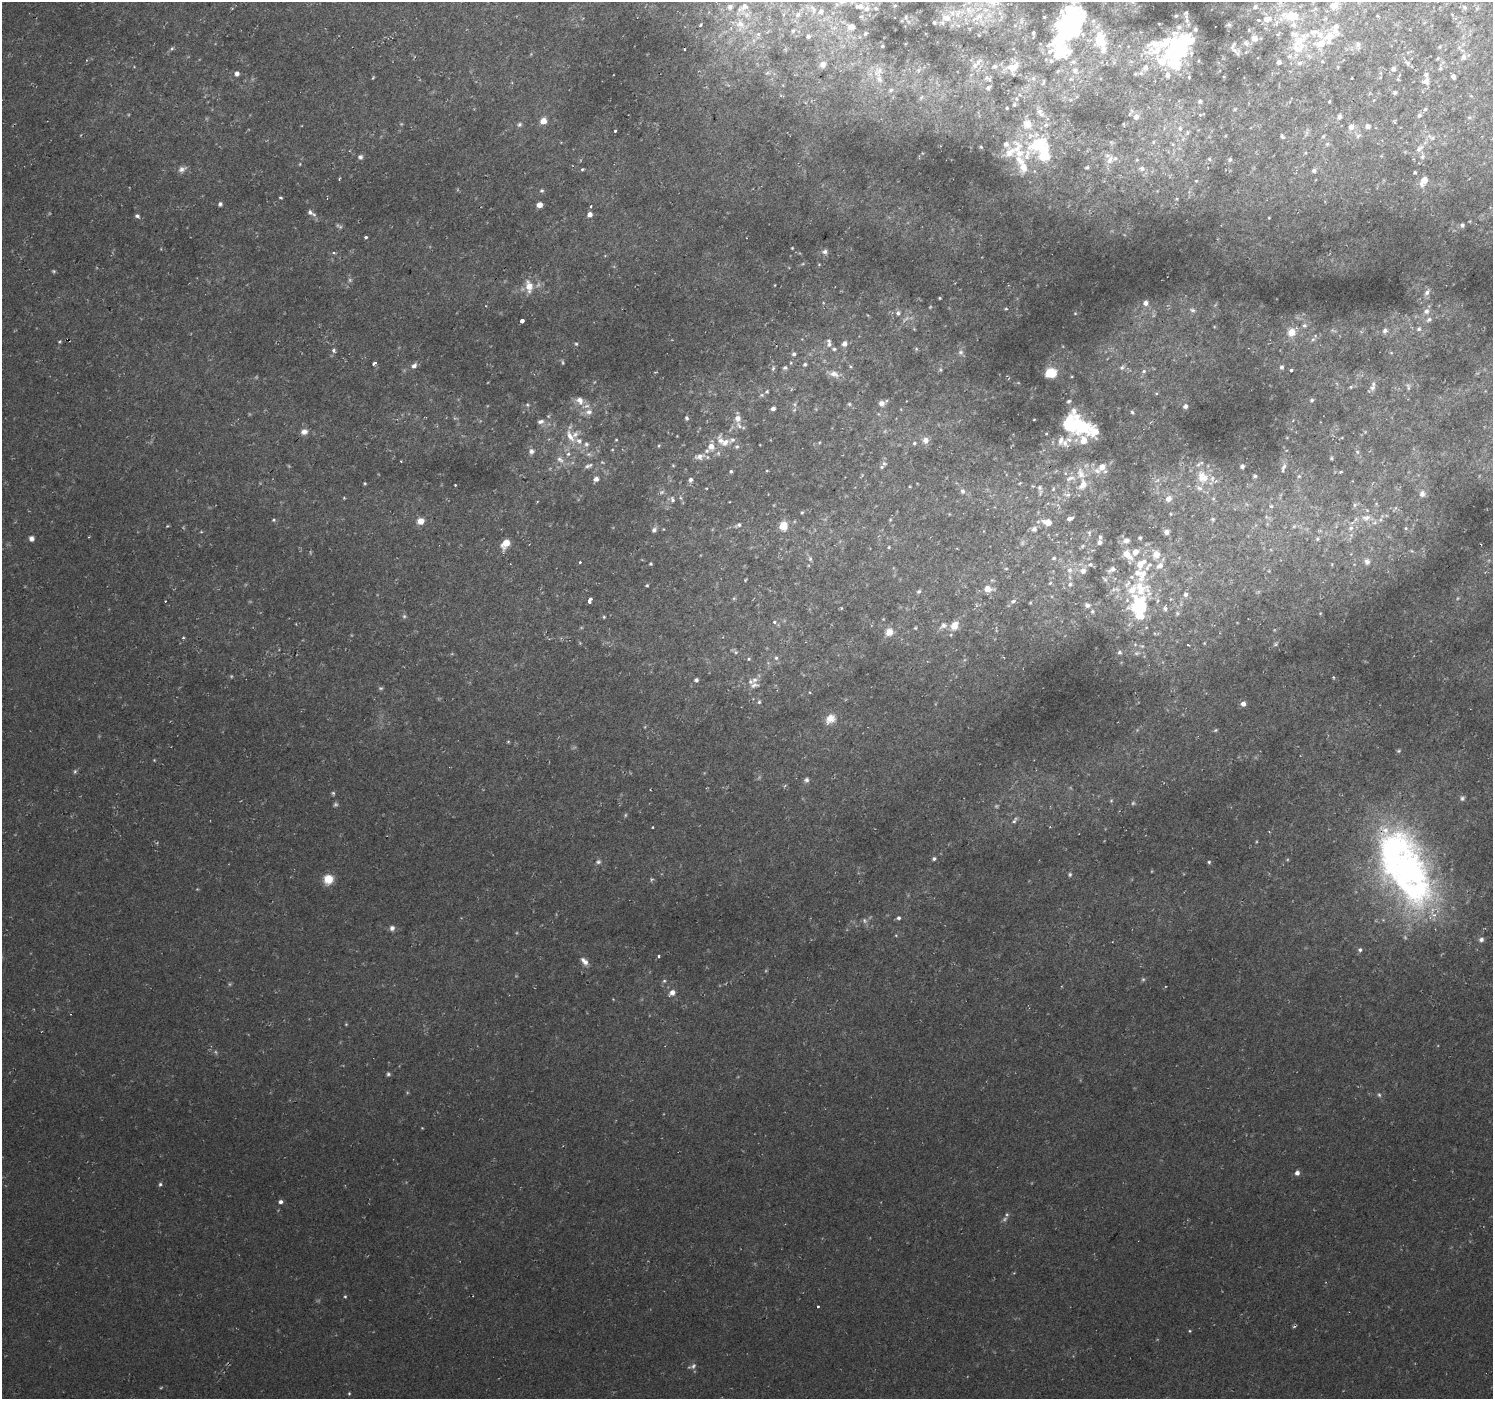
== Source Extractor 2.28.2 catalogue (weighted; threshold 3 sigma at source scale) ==
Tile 10 of 4 x 4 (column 2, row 3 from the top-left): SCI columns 1495-2985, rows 1576-2972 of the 5971 x 6010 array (HDU 1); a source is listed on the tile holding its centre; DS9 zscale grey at full resolution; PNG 1495 x 1401 px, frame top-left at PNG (2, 2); no overlay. Shown black and unused: <1% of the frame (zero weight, under 2 of 3 exposures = <1% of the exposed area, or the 3 px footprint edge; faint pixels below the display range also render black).
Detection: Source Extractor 2.28.2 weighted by HDU 2 'WHT'; one run over the whole footprint, this tile lists its part. Background 0.021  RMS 0.0065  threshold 0.0291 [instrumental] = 3 sigma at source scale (4.5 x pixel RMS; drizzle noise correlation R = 1.50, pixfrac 1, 0.0396/0.0396 arcsec/px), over >= 5 px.
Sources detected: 484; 29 too faint to see at this stretch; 7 inside a brighter object's white glare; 2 cosmic-ray / hot-pixel residue — not listed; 70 inside a brighter listed object's ellipse — not listed separately; the other 376 listed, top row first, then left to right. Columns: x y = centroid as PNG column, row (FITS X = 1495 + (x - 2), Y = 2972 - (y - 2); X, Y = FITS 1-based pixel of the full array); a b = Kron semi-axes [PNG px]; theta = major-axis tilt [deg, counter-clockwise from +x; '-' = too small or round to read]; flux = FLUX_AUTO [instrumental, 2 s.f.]
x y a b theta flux
1280 2 14 7 83 3.8
745 6 14 10 39 6.3
860 6 12 7 -9 5
895 6 5 4 - 0.88
730 7 8 7 - 2.4
1255 7 9 7 29 2.5
1464 7 7 6 - 1.5
876 8 6 5 - 1.5
813 9 15 7 -63 4.7
959 13 22 9 33 12
1186 14 13 6 -84 2.4
798 15 9 8 - 3.2
979 16 23 17 -80 20
1176 16 5 3 - 0.88
1290 16 25 13 -5 23
1377 16 4 3 - 0.56
906 17 6 4 -73 1.1
1044 17 3 2 - 0.7
1267 19 12 8 11 7.3
934 23 4 3 - 1.2
740 24 14 11 -29 8
701 25 3 3 - 1.2
1229 25 7 5 -8 1.4
851 27 9 7 9 4.4
1068 27 28 18 73 160
1179 27 9 8 - 2.8
1336 28 24 13 -87 12
1195 29 6 6 - 1.5
1249 30 5 5 - 0.93
793 31 5 5 - 1.2
865 33 5 5 - 1.2
1033 33 4 3 - 1.2
758 34 6 6 - 1.6
808 36 4 4 - 2.1
1254 38 7 7 - 5.8
1100 40 14 10 -88 25
1299 41 19 13 26 15
1246 43 10 9 - 3.9
1321 43 13 9 28 13
1358 45 11 7 -86 3
882 46 3 3 - 0.67
1439 47 5 4 - 0.79
172 48 5 4 - 0.99
1179 49 20 15 -47 65
1157 50 36 14 18 23
1234 50 18 7 -5 4.9
1290 56 9 6 14 3.1
1464 57 8 7 - 2.6
1438 58 5 4 - 0.91
1051 61 8 7 - 2.2
978 62 15 7 38 4.3
1073 62 9 6 -8 2.1
1279 62 6 6 - 3
1299 63 10 7 15 3.4
1408 63 8 6 -57 2
823 64 7 6 - 3.8
995 66 7 6 - 2
1013 67 19 12 25 10
1338 67 5 3 - 0.63
1145 68 11 8 57 5
1440 68 6 5 - 1.4
1393 69 7 6 - 2
1075 70 10 8 -10 3.8
878 71 18 9 32 6.3
237 73 5 5 - 3
767 73 7 5 11 1.3
1135 74 5 4 - 0.96
1168 75 9 8 - 4.5
1453 76 5 4 - 2.4
1189 77 5 5 - 0.88
373 78 5 3 - 0.65
988 78 13 7 -33 2.8
1033 78 8 6 -89 2.2
1070 79 7 5 20 1.3
1426 81 8 7 - 4.2
1043 82 9 4 77 1
988 88 7 5 41 1.6
891 90 7 5 27 1.4
1395 93 5 5 - 1.2
1471 96 4 4 - 0.69
921 97 8 5 62 1.3
1016 99 7 6 - 2
1200 101 6 6 - 1.8
1329 102 4 3 - 0.72
1007 108 3 3 - 0.82
1235 109 6 3 45 0.74
1425 109 6 5 - 1.1
1419 115 7 6 - 1.6
1136 117 6 6 - 4.3
1339 117 7 5 72 2.2
1469 117 6 4 0 0.96
543 121 5 5 - 8.1
519 124 7 6 - 1.5
1124 124 3 2 - 0.48
1368 126 5 5 - 2.7
1351 127 7 6 - 4.6
1180 128 9 7 85 3.1
615 131 3 3 - 2.3
1187 133 8 5 84 1.6
1306 133 9 4 81 1.6
1323 136 5 4 - 0.86
1358 136 8 5 31 1.6
1282 137 7 5 -49 1.2
1431 137 16 7 -26 4.1
1153 142 5 5 - 0.97
1173 144 5 5 - 1
1327 144 6 6 - 1.3
981 147 4 4 - 0.76
1419 148 14 8 44 4.3
1010 152 29 13 57 13
1027 154 47 15 67 24
360 157 7 7 - 1.9
1422 157 7 6 - 2.1
1209 159 6 4 -67 1.1
1230 159 6 5 - 1.4
1110 160 12 8 52 4.3
1137 160 5 3 - 0.66
1087 167 3 3 - 0.88
1142 168 10 7 -7 3
182 169 12 7 26 3.1
582 169 4 4 - 0.82
1314 170 7 6 - 1.8
1415 172 3 3 - 1.1
1424 180 10 6 62 9.3
1196 181 5 4 - 0.88
542 190 5 5 - 1.1
280 197 4 3 - 0.8
1177 199 5 3 - 0.7
220 204 4 4 - 1.8
539 205 5 4 - 5.6
591 206 3 3 - 1.4
310 212 8 7 - 2.4
590 214 6 6 - 3
137 216 5 4 - 1.8
1269 218 3 3 - 0.48
1462 225 6 5 - 1.6
366 237 3 3 - 1.5
792 248 3 2 - 0.55
825 251 7 6 - 2.3
334 253 5 3 - 0.78
54 271 5 4 - 0.85
775 285 4 2 - 0.44
529 286 17 9 -82 8.5
1427 292 11 6 57 3.2
940 298 3 3 - 0.62
1146 303 6 6 - 3.5
1006 309 5 3 - 0.67
1192 310 8 6 -20 1.8
1426 311 9 8 - 3.7
898 313 7 6 - 2.2
1075 313 4 4 - 0.59
1429 320 8 7 - 2.8
522 321 4 4 - 4.7
1304 326 7 7 - 2
1419 329 7 7 - 2.4
1333 330 10 4 -22 1.5
1385 331 8 6 54 2.6
1291 332 10 9 - 8.6
1313 339 7 5 42 1.6
60 342 5 4 - 0.73
829 343 12 6 -83 2.9
576 344 4 4 - 0.75
844 344 6 5 - 3.5
916 349 5 4 - 0.85
334 350 6 5 - 1.4
961 352 8 8 - 2.5
1391 353 6 4 -1 0.73
794 354 5 5 - 1.4
563 362 7 3 -89 0.82
374 363 4 3 - 5.8
791 363 5 4 - 0.86
805 364 5 4 - 1.2
414 366 8 6 41 2.7
850 366 5 4 - 0.8
1122 367 7 6 - 1.9
1282 367 6 5 - 1.7
773 368 6 5 - 1.3
785 368 7 6 - 1.5
940 369 7 5 -90 1.2
1291 370 4 4 - 1.6
1144 371 7 5 16 1.6
1051 373 11 9 13 11
834 374 13 8 -22 5.4
1351 387 6 4 22 0.96
1408 387 11 4 -74 1.5
1372 388 10 8 75 2.9
762 395 7 5 19 1.2
580 400 12 9 -53 4.9
1312 400 5 5 - 1.4
1069 401 4 4 - 1.2
882 403 8 7 - 3.3
795 404 7 4 90 1.4
849 404 5 5 - 1
1185 406 5 5 - 2
773 408 5 4 - 2
589 412 11 8 9 4
1132 412 5 4 - 0.89
687 418 6 5 - 1.3
738 418 7 7 - 4.1
1034 419 3 2 - 0.44
540 421 9 6 13 2.5
1068 425 22 13 74 39
1095 431 14 8 -42 13
304 432 9 7 15 3.7
1046 434 4 3 - 0.56
570 436 20 8 -58 8.6
616 440 3 3 - 0.61
720 440 16 9 -77 5.5
732 440 12 6 31 2.2
926 440 8 8 - 4
1083 440 17 10 -77 11
914 443 5 4 - 1.2
586 444 8 7 - 2.3
659 446 6 4 70 0.74
711 446 7 6 - 5.7
737 447 6 5 - 1.3
612 450 4 4 - 0.58
531 451 6 6 - 2.8
1357 452 6 5 - 1.4
568 454 6 6 - 1.7
589 454 8 6 -19 2
700 456 15 8 16 4.4
1331 458 5 4 - 1.1
560 459 12 8 -33 4.2
401 461 4 2 - 0.53
884 463 8 6 -36 1.5
588 466 12 6 19 2.5
1242 466 5 4 - 2
1101 467 14 7 37 8.9
1283 468 16 6 72 3.2
767 470 4 3 - 0.47
731 471 4 3 - 1
1341 472 6 3 7 0.93
1065 473 6 4 -72 0.96
1081 473 19 11 -77 9.9
1255 476 6 4 0 1.2
1299 476 5 5 - 1.2
1203 477 18 16 -63 16
596 479 6 5 - 3.4
691 480 6 5 - 2.1
1157 480 9 6 29 2.5
365 483 4 3 - 0.71
1020 483 4 3 - 0.6
455 485 2 2 - 0.5
910 487 4 2 - 0.53
1040 488 12 8 -73 3.2
1053 489 6 5 - 1.1
962 491 7 6 - 2
662 492 7 5 22 1.5
1422 494 9 9 - 3.2
1067 495 12 6 -9 3.3
672 499 9 6 -78 2
1168 499 7 6 - 5.4
1213 499 6 5 - 1.3
1376 504 5 5 - 1
1355 505 7 6 - 1.8
1271 506 6 5 - 1.5
802 512 5 4 - 0.8
1171 514 4 4 - 0.73
1070 518 7 4 20 2.4
1366 518 16 10 3 8.6
1213 519 7 7 - 1.6
274 520 5 4 - 0.95
890 520 5 3 - 0.64
420 521 7 6 - 6.4
1047 522 12 7 -15 7.4
738 525 9 6 27 1.8
783 526 9 7 84 11
1294 526 7 5 43 1.5
1351 528 9 8 - 4.2
1406 528 6 5 - 1
663 529 4 3 - 0.45
1034 529 9 7 36 3.4
654 530 7 5 45 2.1
1166 532 7 6 - 2.9
1089 533 8 5 88 1.4
89 537 2 2 - 0.57
31 538 6 6 - 2.6
1140 538 4 4 - 0.98
1317 539 7 6 - 1.6
1126 540 9 7 14 3.6
1100 542 6 5 - 2.4
506 543 10 6 54 9
1082 546 6 5 - 1
889 547 4 4 - 0.7
1135 552 8 7 - 4.7
1127 554 10 7 -47 11
1156 554 12 11 - 7.6
1054 558 6 5 - 1.2
810 559 8 6 -75 1.7
1367 561 9 8 - 3.4
650 564 4 4 - 0.94
1090 564 6 5 - 1.5
1006 569 5 3 - 0.74
1112 569 10 6 31 2.9
1069 570 9 8 - 3.9
1083 571 8 8 - 3.6
1141 574 20 19 - 17
1105 579 8 5 -51 1.3
745 580 4 3 - 0.65
1050 583 5 3 - 0.74
1070 584 7 6 - 2.1
647 585 4 4 - 0.8
988 589 9 7 -8 7.6
919 591 6 5 - 1.2
1186 594 7 6 - 2.3
734 598 6 4 18 0.77
589 600 6 3 58 6.2
165 601 3 3 - 1.8
1013 601 8 5 27 2
1030 603 5 3 - 0.61
1087 605 7 6 - 2.7
1139 607 28 19 81 63
841 608 4 3 - 0.49
1165 608 5 5 - 3.2
1092 611 6 6 - 1.4
1177 613 7 6 - 1.5
604 617 4 3 - 0.76
774 622 4 4 - 1.7
943 625 11 8 34 3.4
954 625 12 9 58 7.2
915 628 4 3 - 0.78
889 632 10 8 61 5.7
183 638 4 3 - 0.67
1204 643 5 4 - 0.73
1276 644 7 5 28 1.2
1188 645 4 2 - 0.64
736 652 7 6 - 1.6
1120 652 6 6 - 1.8
776 658 6 5 - 1.5
749 659 5 4 - 1
1333 677 3 3 - 0.85
696 680 5 5 - 1.9
754 685 15 8 3 4.5
381 688 6 5 - 1.1
759 702 5 4 - 1.2
1243 704 5 5 - 3.5
830 719 13 10 46 7.9
1215 730 6 4 22 0.85
508 741 5 3 - 0.68
1399 751 6 4 21 0.88
154 760 4 4 - 0.51
75 771 6 5 - 1.1
806 780 7 6 - 1.7
333 793 5 5 - 0.96
1462 798 7 6 - 1.7
1015 820 12 5 51 2.1
653 827 3 2 - 0.64
1050 827 4 3 - 0.71
1393 853 71 45 71 180
934 859 5 4 - 1.5
598 862 7 6 - 1.7
1209 862 4 4 - 0.9
1070 874 6 5 - 1.2
328 879 10 9 - 11
898 918 5 5 - 1.6
864 921 8 6 -72 1.8
392 928 7 7 - 2.4
896 935 5 3 - 0.57
1481 939 7 6 - 2.2
1360 950 6 5 - 1.6
658 956 3 3 - 2.3
584 961 11 6 -47 4.1
664 981 5 5 - 1
672 992 7 6 - 3.9
346 1024 4 4 - 0.62
388 1074 5 5 - 1.2
422 1128 3 3 - 0.46
1297 1173 6 5 - 2.4
160 1184 5 4 - 1.1
281 1202 5 4 - 2.1
345 1296 4 4 - 0.73
818 1306 3 3 - 1.6
1190 1331 4 4 - 0.61
693 1366 9 7 44 2.3
349 1393 4 3 - 0.72
Isophote crosses this tile's border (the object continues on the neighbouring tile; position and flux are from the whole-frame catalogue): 3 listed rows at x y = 1280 2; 979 16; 1068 27